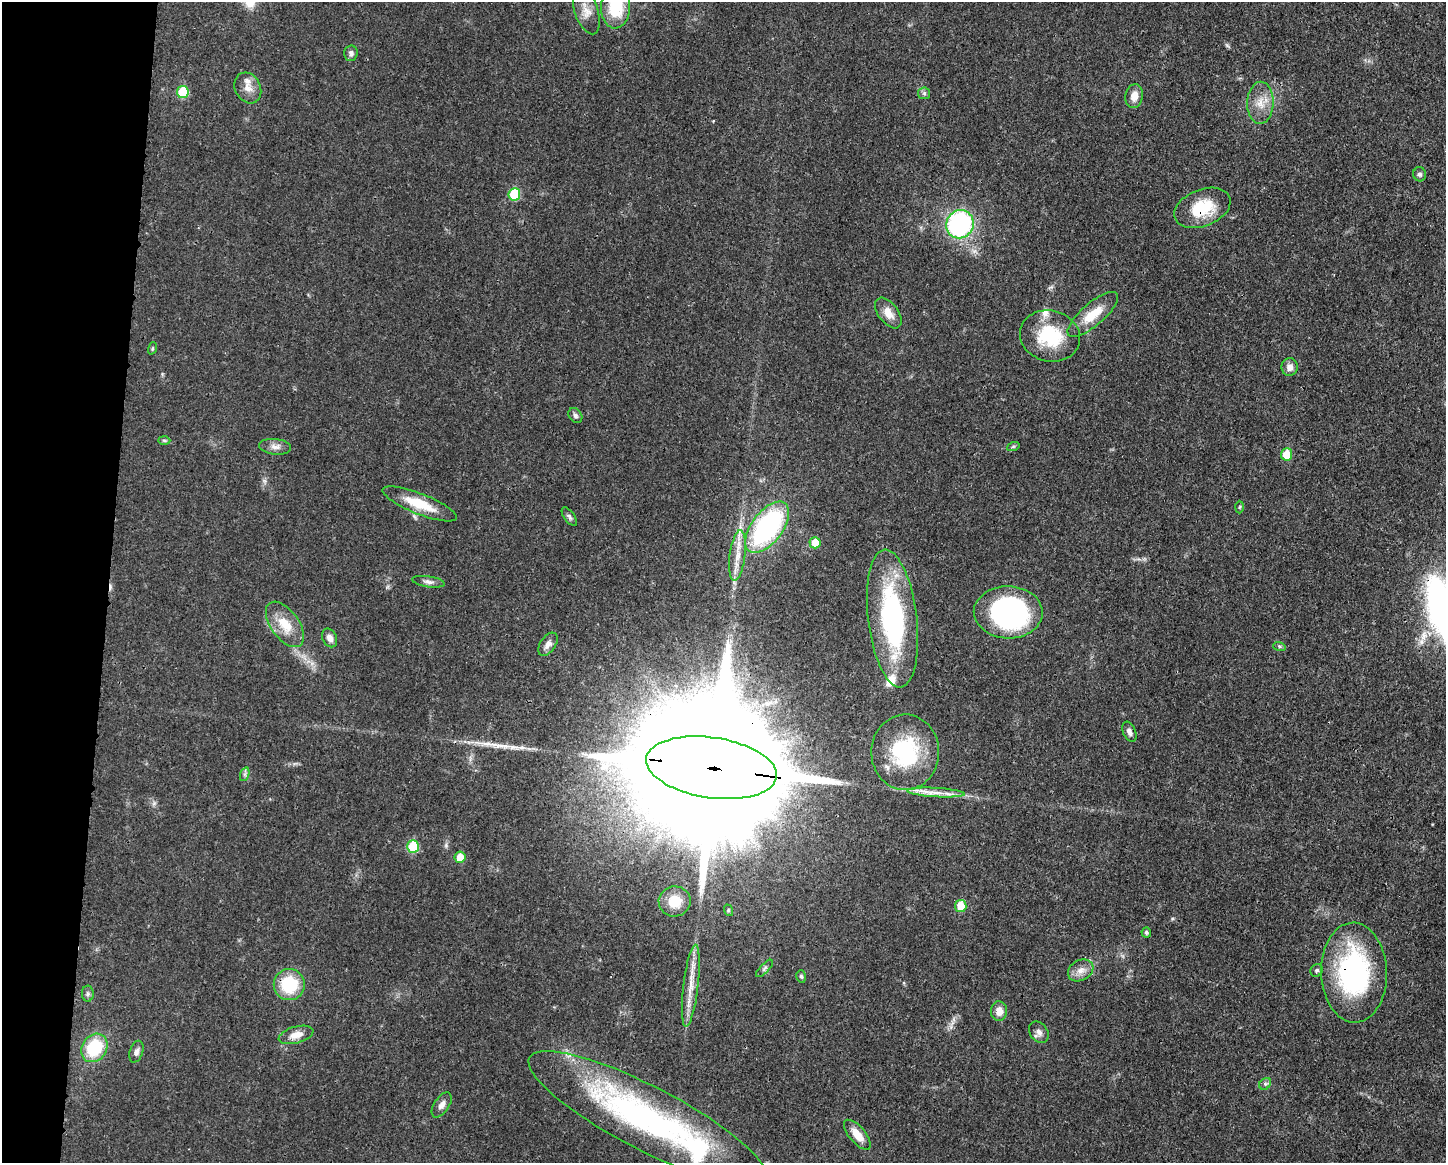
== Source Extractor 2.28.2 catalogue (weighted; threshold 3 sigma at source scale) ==
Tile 7 of 3 x 4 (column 1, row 3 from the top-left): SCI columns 112-1555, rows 1169-2329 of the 4670 x 4657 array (HDU 1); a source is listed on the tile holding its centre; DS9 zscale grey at full resolution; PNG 1448 x 1165 px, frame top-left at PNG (2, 2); each listed source drawn as its Kron ellipse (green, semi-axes under 4 px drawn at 4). Shown black and unused: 7% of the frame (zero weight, under 3 of 4 exposures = <1% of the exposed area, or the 3 px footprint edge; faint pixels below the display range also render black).
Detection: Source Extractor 2.28.2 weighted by HDU 2 'WHT'; one run over the whole footprint, this tile lists its part. Background 0.0206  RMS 0.0023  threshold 0.0102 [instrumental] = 3 sigma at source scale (4.5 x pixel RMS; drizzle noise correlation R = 1.50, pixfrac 1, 0.05/0.05 arcsec/px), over >= 5 px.
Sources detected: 70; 1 inside a brighter object's white glare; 1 cosmic-ray / hot-pixel residue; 1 long thin detection or spike segment (spike, bleed or trail) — neither listed nor drawn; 4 inside a brighter listed object's ellipse — not listed separately; the other 63 listed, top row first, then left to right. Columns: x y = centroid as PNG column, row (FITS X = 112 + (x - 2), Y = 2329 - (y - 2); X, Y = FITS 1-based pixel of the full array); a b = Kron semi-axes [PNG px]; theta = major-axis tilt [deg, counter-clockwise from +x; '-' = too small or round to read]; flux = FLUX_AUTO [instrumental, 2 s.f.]
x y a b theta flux
616 7 21 14 87 9.8
586 11 24 11 -71 2.7
351 53 8 6 80 0.82
248 88 16 12 -62 2.3
183 92 6 6 - 8.6
924 93 6 6 - 0.48
1134 96 12 8 80 2.5
1260 103 21 13 89 3.7
1420 174 7 6 - 0.62
514 194 6 6 - 10
1202 208 29 18 22 9.3
960 224 14 13 - 37
888 313 17 10 -53 2.6
1093 314 32 11 41 5.5
1050 336 30 25 -14 13
152 348 6 4 71 0.31
1290 367 9 8 - 1.4
575 416 8 6 -55 0.62
164 440 6 4 -2 0.34
275 447 16 7 -7 1.4
1013 447 6 4 19 0.33
1287 454 6 5 - 4.8
420 504 40 10 -22 6.8
1239 507 6 4 88 0.29
569 517 11 5 -54 0.63
767 527 30 15 53 42
815 543 5 5 - 3.9
737 556 25 8 83 3.4
428 582 16 5 -8 0.96
1008 612 34 26 -2 45
892 618 69 24 -83 39
285 624 26 14 -54 5.5
330 638 10 7 -65 1.5
548 644 13 7 56 1.3
1279 646 6 4 -19 0.35
1129 732 10 6 -67 0.96
905 752 38 34 88 21
711 768 66 30 -8 24000
245 774 7 4 72 0.52
936 792 29 4 -3 2.7
413 847 6 6 - 11
460 857 6 5 - 3.5
675 901 16 15 - 4.3
961 906 6 5 - 4.9
728 910 6 4 -72 0.25
1146 932 5 5 - 0.51
764 968 11 4 45 0.57
1081 970 13 10 30 2
1317 970 7 6 - 0.5
1354 973 50 33 -88 40
801 976 6 4 -74 0.4
289 985 15 15 - 11
691 986 41 7 83 4.5
88 994 8 6 88 0.58
999 1011 10 8 89 2.1
1039 1032 12 8 -55 1.2
296 1035 18 8 15 2.4
94 1048 15 12 56 12
136 1052 11 6 71 0.94
1265 1084 7 5 45 0.49
442 1105 14 7 56 1.4
648 1119 133 32 -27 76
857 1135 18 8 -50 3.3
Overlapping masked pixels (flux is a lower limit): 5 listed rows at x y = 1202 208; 1050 336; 711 768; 1354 973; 648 1119
Isophote crosses this tile's border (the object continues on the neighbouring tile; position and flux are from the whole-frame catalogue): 1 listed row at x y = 616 7